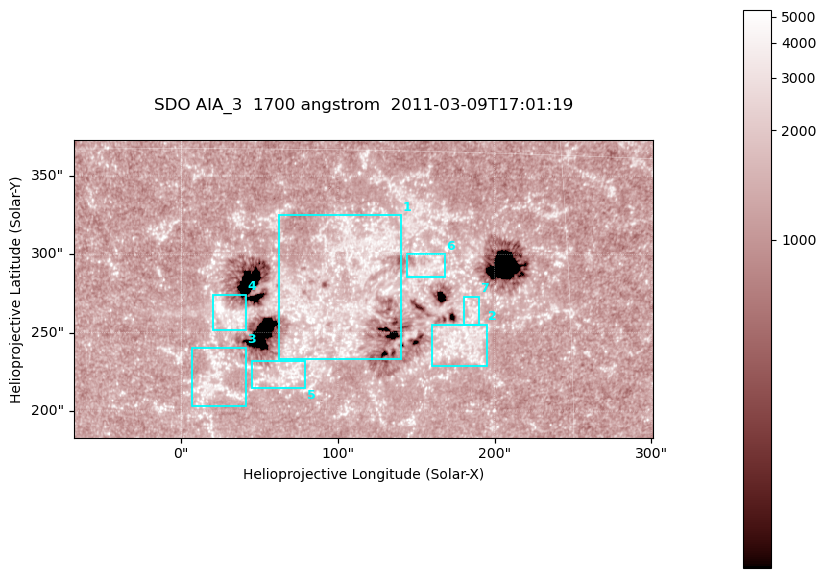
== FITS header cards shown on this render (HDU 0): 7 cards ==
TELESCOP= 'SDO     '           /
INSTRUME= 'AIA_3   '           /
WAVELNTH=                 1700 /
WAVEUNIT= 'angstrom'           /
DATE-OBS= '2011-03-09T17:01:19.712' /
CTYPE1  = 'HPLN-TAN'           /
CTYPE2  = 'HPLT-TAN'           /

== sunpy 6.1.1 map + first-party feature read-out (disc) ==
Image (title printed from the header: SDO AIA_3  1700 angstrom  2011-03-09T17:01:19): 603 x 310 px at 0.613 arcsec/px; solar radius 967 arcsec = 1577 px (partial field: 2.4% of the solar disc is inside the frame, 100% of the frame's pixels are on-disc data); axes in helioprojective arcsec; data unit not stated in the header (colour bar unlabelled)
Pointing: header CRPIX1/2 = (2053.97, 2042.58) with CRVAL1/2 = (0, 0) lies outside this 603 x 310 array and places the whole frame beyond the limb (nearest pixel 1.43 R_sun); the SolarSoft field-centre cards XCEN/YCEN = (116.1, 277.9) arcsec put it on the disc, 1864 arcsec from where CRPIX/CRVAL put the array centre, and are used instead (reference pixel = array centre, CRVAL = XCEN/YCEN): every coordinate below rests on XCEN/YCEN
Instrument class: DISC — disc imager (sunpy class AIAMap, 1700 A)
Bright regions (active regions / flare kernels): reference = the on-disc median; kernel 5 px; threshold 5 sigma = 1542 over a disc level ~1267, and >= 1.15x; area >= 186 px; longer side >= 4 px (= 2.5 arcsec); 7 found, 7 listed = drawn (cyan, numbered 1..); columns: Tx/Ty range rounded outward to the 2 arcsec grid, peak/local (2 s.f.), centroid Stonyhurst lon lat
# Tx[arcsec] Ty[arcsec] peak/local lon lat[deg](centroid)
1 62..142 232..326 3.6 +6 +10
2 160..196 228..256 3.6 +11 +7
3 6..42 202..242 3.5 +1 +6
4 20..42 250..274 5.9 +2 +8
5 44..80 214..232 3.3 +4 +6
6 144..170 284..300 3.2 +10 +10
7 180..190 254..274 3.2 +11 +9